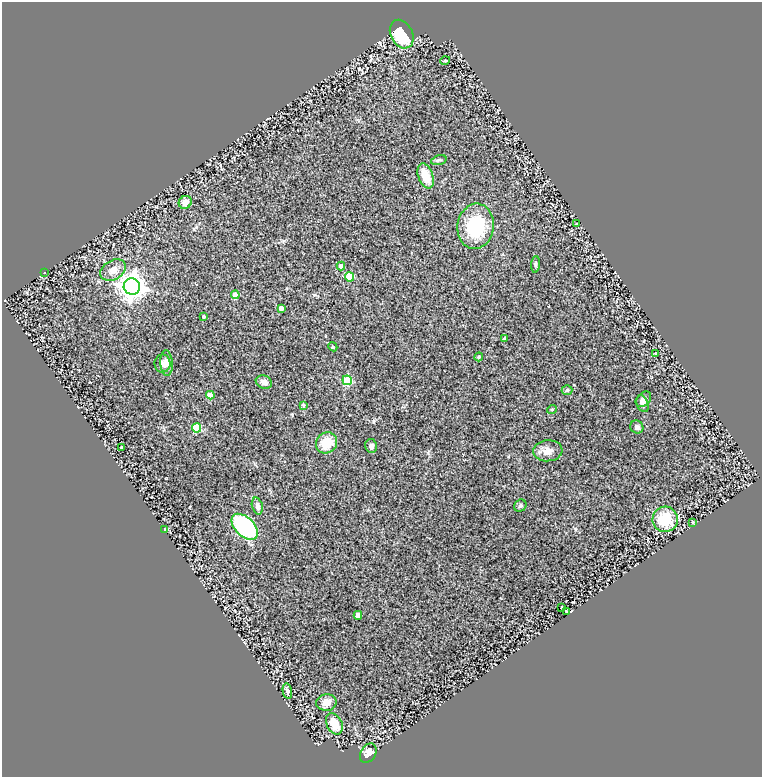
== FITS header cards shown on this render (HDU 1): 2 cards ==
NAXIS1  =                  760
NAXIS2  =                  775

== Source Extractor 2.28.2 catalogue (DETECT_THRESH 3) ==
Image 760 x 775 px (HDU 1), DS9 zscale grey, 1 PNG px = 1 image px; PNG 764 x 779 px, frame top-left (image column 1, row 775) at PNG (2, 2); each listed source drawn as its Kron ellipse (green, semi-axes under 4 px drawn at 4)
Background 0.237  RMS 0.03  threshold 0.0901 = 3 sigma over >= 5 px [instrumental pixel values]
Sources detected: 49; all 49 listed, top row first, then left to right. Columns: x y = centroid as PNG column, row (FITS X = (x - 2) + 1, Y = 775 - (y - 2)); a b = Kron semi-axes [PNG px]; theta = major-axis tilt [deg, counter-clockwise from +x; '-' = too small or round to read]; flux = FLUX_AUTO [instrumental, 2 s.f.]
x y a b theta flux
402 34 15 11 -63 93
445 61 5 3 - 1.5
439 160 8 4 16 3.4
426 176 13 7 -70 35
185 202 7 6 - 16
576 224 3 2 - 1.8
476 226 22 18 82 110
536 264 8 3 85 3.4
341 266 4 4 - 17
113 270 13 9 31 20
45 272 3 2 - 1.4
350 277 4 4 - 51
132 287 8 8 - 2200
235 295 4 4 - 42
281 308 4 4 - 10
203 317 3 3 - 4.4
504 339 3 3 - 3.7
333 347 4 3 - 1.7
656 354 3 2 - 1.3
479 357 4 3 - 3.1
162 363 9 8 - 8.3
166 363 13 6 -85 8.3
347 380 5 4 - 110
264 382 8 6 -21 11
567 390 5 5 - 2.8
210 395 4 4 - 27
643 399 9 6 46 10
643 404 8 5 -68 6.2
303 405 3 3 - 3.7
552 409 5 3 - 1.8
637 427 7 6 - 5.5
197 428 5 4 - 79
326 443 11 10 - 43
371 446 7 6 - 8.3
121 447 3 2 - 1.7
548 451 15 10 5 17
257 506 8 5 -74 8.8
520 506 6 5 - 3.4
665 519 13 12 - 70
693 522 3 2 - 1.9
245 527 16 9 -45 210
165 529 3 2 - 1.6
562 607 3 2 - 1.8
566 611 3 2 - 1.4
358 615 4 4 - 7.1
287 691 8 4 -79 5.3
326 703 10 8 2 18
334 724 11 7 -62 35
368 753 10 7 58 19